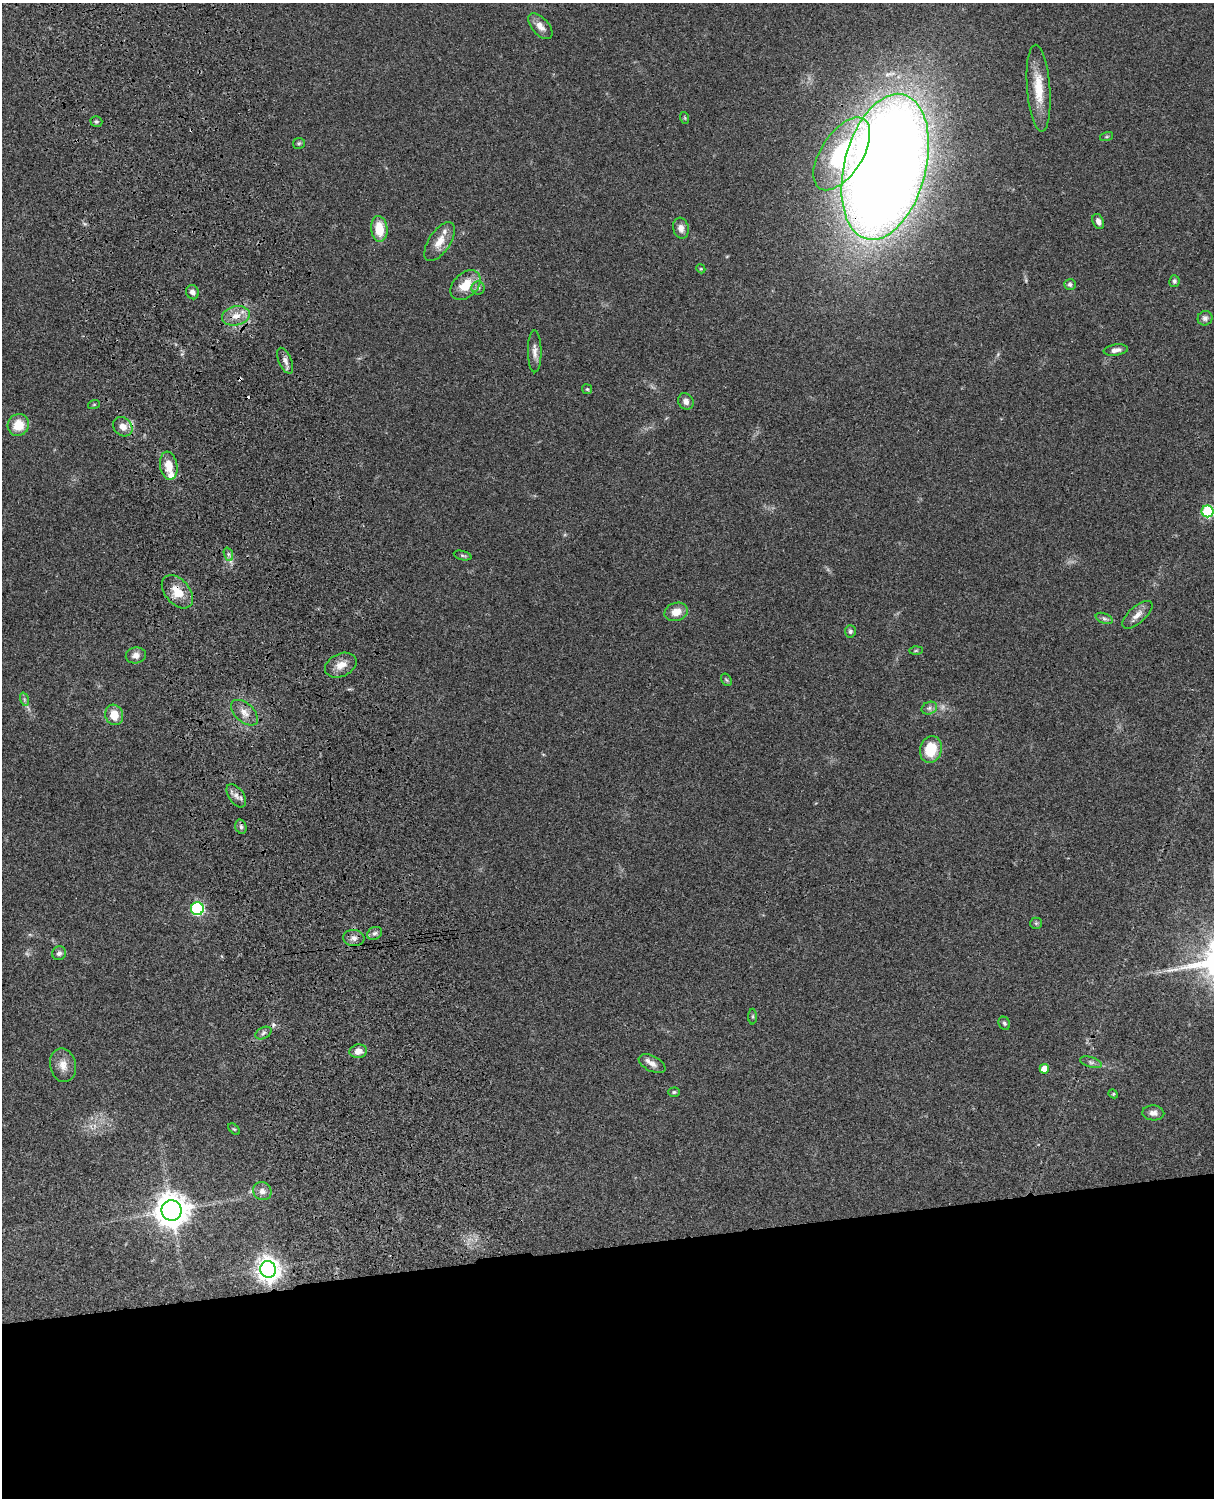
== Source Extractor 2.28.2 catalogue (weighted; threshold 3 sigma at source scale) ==
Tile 11 of 4 x 3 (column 3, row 3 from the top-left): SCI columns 2545-3756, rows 277-1772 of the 5087 x 4927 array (HDU 1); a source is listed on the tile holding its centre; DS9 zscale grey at full resolution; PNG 1216 x 1500 px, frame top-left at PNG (2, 3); each listed source drawn as its Kron ellipse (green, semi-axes under 4 px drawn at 4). Shown black and unused: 17% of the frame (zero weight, under 3 of 4 exposures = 6% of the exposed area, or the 3 px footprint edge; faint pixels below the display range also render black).
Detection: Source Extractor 2.28.2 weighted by HDU 2 'WHT'; one run over the whole footprint, this tile lists its part. Background 0.0787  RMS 0.0058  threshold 0.0262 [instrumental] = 3 sigma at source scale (4.5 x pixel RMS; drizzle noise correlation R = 1.50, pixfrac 1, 0.05/0.05 arcsec/px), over >= 5 px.
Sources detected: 77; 2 too faint to see at this stretch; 4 cosmic-ray / hot-pixel residue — neither listed nor drawn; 3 inside a brighter listed object's ellipse — not listed separately; the other 68 listed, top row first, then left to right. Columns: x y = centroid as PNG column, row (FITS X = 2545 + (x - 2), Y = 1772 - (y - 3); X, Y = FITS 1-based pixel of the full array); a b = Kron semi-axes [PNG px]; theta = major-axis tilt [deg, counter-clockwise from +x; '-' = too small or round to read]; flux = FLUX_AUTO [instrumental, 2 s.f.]
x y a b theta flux
540 26 15 8 -49 4.9
1039 88 43 11 -86 17
685 118 6 3 -72 0.62
96 122 6 5 - 0.95
1106 137 7 3 19 0.65
299 143 6 5 - 0.99
842 154 41 21 57 55
885 167 74 41 76 1500
1098 221 8 5 -65 2.6
681 228 10 8 -75 3.3
379 229 13 8 -85 13
440 242 22 10 57 8
701 269 4 3 - 0.54
1174 281 6 5 - 1.3
1070 284 6 5 - 1.6
465 285 17 12 45 12
478 288 6 6 - 1.6
192 292 7 6 - 2.9
236 316 14 9 12 6.5
1205 318 7 7 - 2.2
1116 350 12 5 8 2.9
535 351 21 7 -89 4
285 361 13 6 -67 3
587 389 5 5 - 0.72
686 401 8 7 - 3
94 404 6 3 20 0.6
18 425 11 10 - 11
123 427 10 8 -44 4.4
169 466 14 8 -81 8.7
1208 511 6 6 - 54
228 554 7 4 -71 1.4
463 555 9 4 -15 1
177 592 19 12 -49 10
676 612 12 9 17 6.7
1137 615 19 8 41 4.6
1104 618 9 5 -22 1.4
850 631 6 5 - 1.3
916 650 7 4 1 0.85
136 655 10 8 12 3
341 665 16 11 25 6.5
726 680 7 4 -58 0.84
24 699 7 4 -72 1.1
929 708 8 6 22 1.7
244 713 16 9 -42 5.2
114 715 10 9 - 8.5
931 749 14 11 74 17
236 796 13 7 -55 3.2
241 827 7 5 -75 1.3
197 909 6 6 - 78
1036 923 6 5 - 0.98
375 933 8 6 28 1.8
354 938 10 8 -6 2.8
59 953 7 6 - 2
753 1017 8 4 90 0.82
1004 1023 7 5 -63 1.2
263 1033 8 5 29 1.5
358 1051 9 6 12 4
1091 1062 11 5 -17 1.7
652 1064 14 7 -26 3.6
63 1065 17 13 -77 6.2
1044 1069 5 5 - 8.4
674 1092 6 4 1 0.89
1113 1094 5 4 - 0.75
1153 1113 11 7 -3 2.9
234 1129 7 4 -43 0.74
262 1191 9 8 - 3.2
172 1210 10 10 - 1000
268 1269 8 8 - 520
Overlapping masked pixels (flux is a lower limit): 2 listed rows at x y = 885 167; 177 592
Isophote crosses this tile's border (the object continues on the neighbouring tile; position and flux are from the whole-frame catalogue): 1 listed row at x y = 1208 511